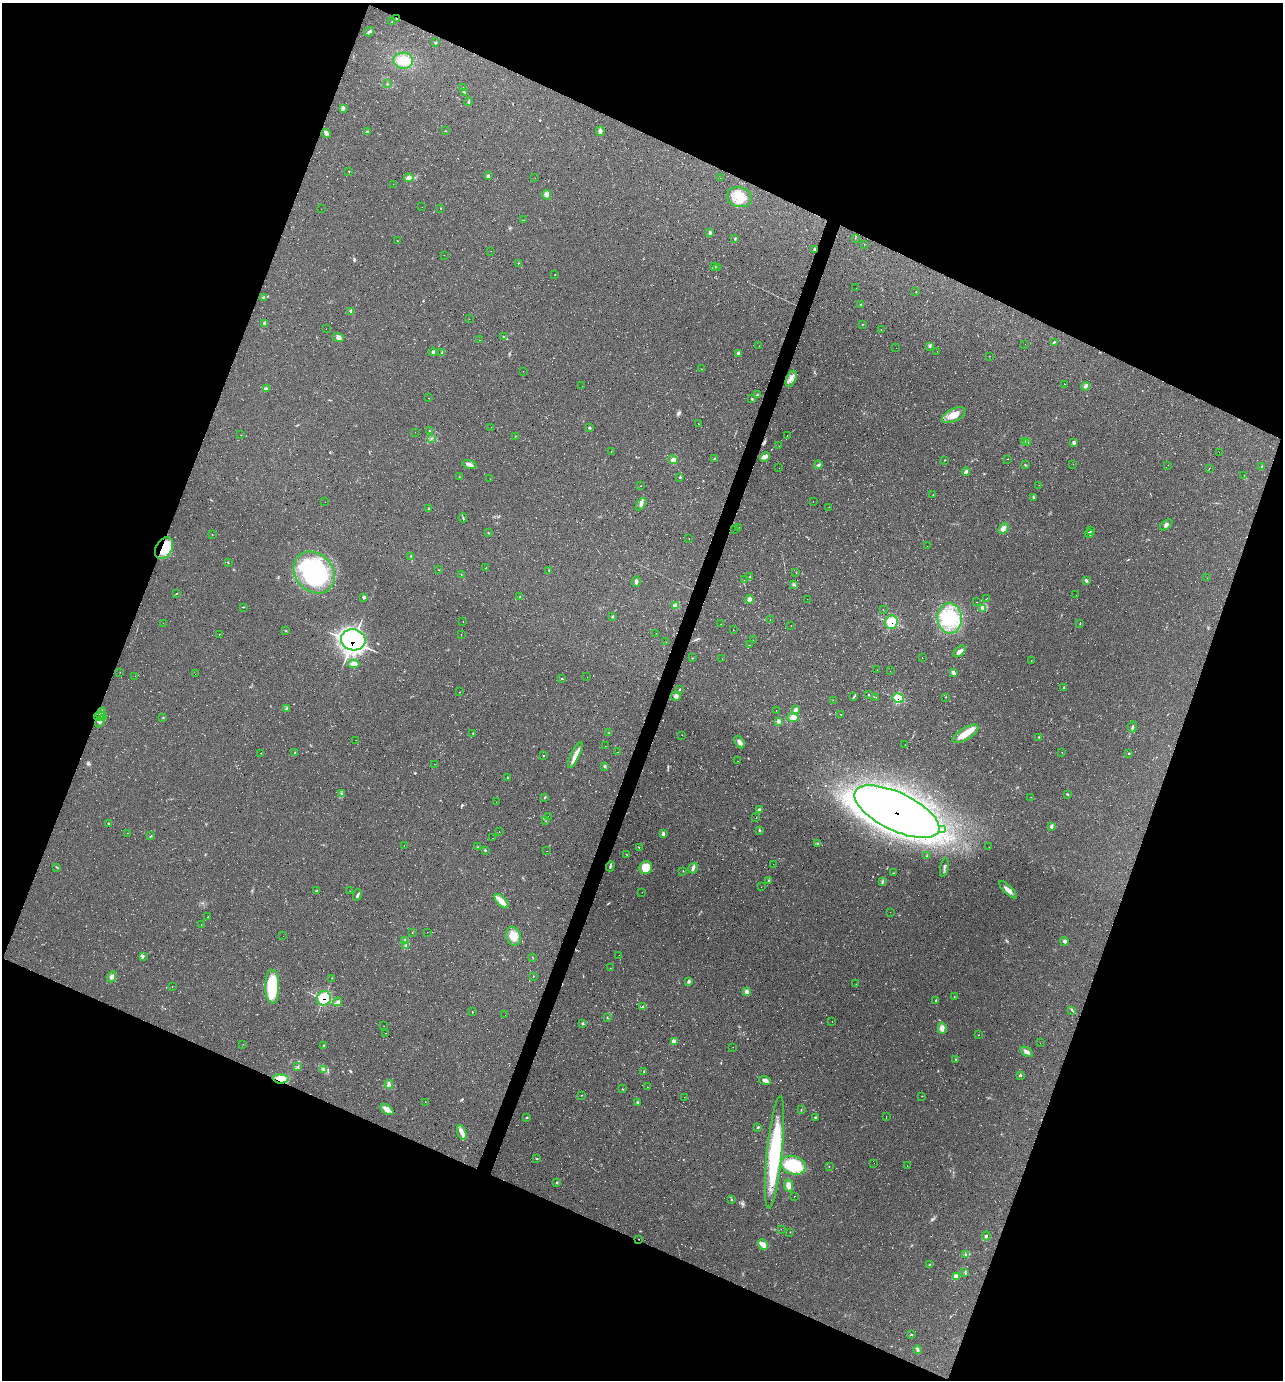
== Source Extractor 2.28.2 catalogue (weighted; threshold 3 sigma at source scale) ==
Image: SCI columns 139-5259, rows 3-5513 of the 5530 x 5520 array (HDU 1 of 3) = the unmasked area's bounding box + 8 px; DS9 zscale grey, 4 x 4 block average (1 PNG px = mean of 4 x 4 image px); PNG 1285 x 1382 px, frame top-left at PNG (2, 3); each listed source drawn as its Kron ellipse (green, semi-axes under 4 px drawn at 4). Shown black and unused: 42% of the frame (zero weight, under 2 of 3 exposures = <1% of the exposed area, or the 3 px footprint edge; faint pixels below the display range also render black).
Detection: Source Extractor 2.28.2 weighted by HDU 2 'WHT'. Background 0.244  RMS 0.014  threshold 0.0622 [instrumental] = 3 sigma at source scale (4.5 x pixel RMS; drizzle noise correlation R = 1.50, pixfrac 1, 0.05/0.05 arcsec/px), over >= 5 px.
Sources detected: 401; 11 too faint to see at this stretch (4 x 4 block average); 2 inside a brighter object's white glare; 8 cosmic-ray / hot-pixel residue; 1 long thin detection or spike segment (spike, bleed or trail) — neither listed nor drawn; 12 coinciding with a brighter row at this scale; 11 inside a brighter listed object's ellipse — not listed separately; the other 356 listed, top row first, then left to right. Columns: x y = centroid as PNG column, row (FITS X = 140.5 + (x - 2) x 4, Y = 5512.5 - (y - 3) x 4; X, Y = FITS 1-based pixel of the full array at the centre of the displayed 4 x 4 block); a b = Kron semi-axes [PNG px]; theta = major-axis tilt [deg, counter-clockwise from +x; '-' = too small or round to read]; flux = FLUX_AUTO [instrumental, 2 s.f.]
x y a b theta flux
397 19 2 2 - 4.3
392 22 2 2 - 3.8
369 32 5 2 - 18
435 42 2 2 - 9.8
403 61 10 8 -3 140
387 84 2 2 - 3.7
463 87 2 2 - 2.1
464 92 2 2 - 4.1
468 102 4 2 - 12
343 108 2 2 - 6.6
445 131 2 2 - 2.7
600 131 5 3 - 20
367 132 2 2 - 16
326 133 4 4 - 18
349 171 2 2 - 4.5
488 176 2 2 - 16
409 178 5 3 - 24
535 178 2 2 - 1.2
720 178 2 2 - 1.6
393 184 2 2 - 1.5
546 195 4 4 - 38
739 197 12 10 -17 160
422 207 2 2 - 1.1
441 208 2 2 - 4.1
321 209 2 2 - 1.3
523 220 2 2 - 2.4
710 232 3 3 - 12
855 238 2 2 - 1.6
735 239 3 2 - 7.5
398 241 2 2 - 2.6
864 244 2 2 - 1.8
814 249 3 2 - 14
491 251 2 2 - 1.9
444 255 2 2 - 1.1
518 263 2 2 - 3.5
715 267 2 2 - 6.7
717 267 2 2 - 3.6
555 275 2 2 - 2.1
856 288 2 2 - 1.5
916 291 2 2 - 1.7
263 297 4 2 - 9.7
861 304 3 2 - 7
351 311 3 2 - 18
469 319 2 2 - 0.88
264 323 2 2 - 21
862 324 2 2 - 2.6
326 329 2 2 - 1.2
881 330 2 2 - 3.3
504 337 4 2 - 10
338 338 6 4 -18 31
479 340 2 2 - 2.9
1054 342 3 2 - 7
1025 344 2 2 - 0.99
759 346 2 2 - 1.1
930 346 3 3 - 11
896 348 2 2 - 1.3
937 351 2 2 - 1.3
433 352 4 2 - 17
442 353 3 2 - 6.5
738 353 3 2 - 13
990 356 2 2 - 1.3
701 369 2 2 - 1.6
523 371 2 2 - 1.4
791 379 8 5 65 44
1065 384 2 2 - 1.2
582 386 2 2 - 1
1086 386 4 3 - 16
266 388 2 2 - 4
757 395 3 2 - 4.2
429 398 2 2 - 2.5
752 399 3 2 - 5.7
954 415 13 6 26 94
698 424 2 2 - 4
491 427 2 2 - 1
590 428 3 2 - 11
429 431 2 2 - 7.3
415 432 2 2 - 0.83
241 435 2 2 - 1.8
787 435 2 2 - 1.2
515 436 2 2 - 2.6
431 438 2 2 - 5.3
1024 441 3 2 - 4.1
1074 442 4 3 - 17
1028 443 2 2 - 6.9
779 446 2 2 - 1.1
611 452 2 2 - 1.6
1219 452 2 2 - 0.74
765 457 5 3 - 23
714 458 2 2 - 6.1
1008 459 2 2 - 2.2
673 460 5 4 - 47
945 460 2 2 - 3.1
1073 464 2 2 - 2.1
470 465 7 3 -16 30
818 465 4 4 - 16
1025 465 2 2 - 2.8
1168 465 2 2 - 1.9
1261 466 2 2 - 3.5
779 468 2 2 - 1.3
1209 469 3 2 - 3
966 471 4 2 - 25
1244 475 2 2 - 1.7
459 477 2 2 - 2.5
680 477 2 2 - 6.9
490 479 2 2 - 1.4
1039 485 2 2 - 1
641 486 2 2 - 3
933 495 2 2 - 2.2
1033 497 3 2 - 8.3
813 501 2 2 - 1.6
325 502 2 2 - 1.3
641 504 7 3 54 24
829 507 2 2 - 1.3
429 509 3 2 - 6.2
463 518 4 2 - 6.9
1166 525 7 3 38 21
738 527 2 2 - 2
735 529 2 2 - 1.7
1003 529 6 4 47 40
1091 530 2 2 - 3.4
488 533 2 2 - 2.6
1089 533 4 3 - 13
212 534 2 2 - 2.6
689 538 2 2 - 1.3
927 546 2 2 - 1.2
164 548 12 8 60 250
411 556 2 2 - 6
228 563 2 2 - 3.4
486 568 2 2 - 2.5
439 570 2 2 - 2.1
549 571 3 2 - 5.3
314 572 23 18 -47 1200
796 573 2 2 - 3.1
461 575 2 2 - 2.1
750 577 3 2 - 6.6
1207 578 2 2 - 1
744 580 2 2 - 2.2
636 581 5 3 - 19
1086 581 4 2 - 19
794 585 3 3 - 11
177 593 2 2 - 3.1
1076 595 2 2 - 1
364 597 3 2 - 16
520 597 2 2 - 2.9
987 598 2 2 - 1.9
749 599 4 4 - 42
807 599 2 2 - 1.1
976 602 2 2 - 1.6
675 605 3 2 - 12
243 607 3 2 - 4.5
982 608 3 3 - 12
883 609 2 2 - 1.6
612 617 2 2 - 10
950 618 15 12 -85 290
770 619 2 2 - 2.2
463 622 2 2 - 1.2
891 622 7 6 - 250
163 623 2 2 - 1.3
721 624 2 2 - 1.4
1080 624 2 2 - 3.7
791 625 2 2 - 1.7
733 629 2 2 - 2.4
286 631 2 2 - 6.4
656 633 2 2 - 1.5
219 634 2 2 - 2
461 634 2 2 - 2.1
353 640 12 10 -11 1400
753 640 2 2 - 1.8
666 642 2 2 - 1.2
749 645 2 2 - 2.7
960 651 7 3 42 36
692 658 2 2 - 3.1
922 658 2 2 - 1.9
722 659 2 2 - 1.1
1031 661 2 2 - 2.7
354 664 5 3 - 38
877 670 2 2 - 2.4
890 671 2 2 - 1.4
120 672 2 2 - 1.3
953 673 4 3 - 25
195 674 2 2 - 0.97
135 676 2 2 - 1.4
587 677 2 2 - 0.92
562 679 2 2 - 4.4
1064 687 2 2 - 12
680 689 2 2 - 3
459 692 2 2 - 2.2
868 695 2 2 - 4.5
676 696 5 3 - 21
854 697 2 2 - 5.2
876 697 2 2 - 1.8
946 697 2 2 - 3
898 698 6 4 -11 140
833 700 2 2 - 0.99
286 709 3 2 - 8
776 710 2 2 - 1.9
796 710 4 3 - 24
101 713 6 2 63 19
841 714 3 2 - 3.6
100 717 6 3 7 34
163 717 2 2 - 6.4
793 717 6 4 0 44
100 721 7 2 63 25
779 721 2 2 - 27
1132 727 5 2 - 11
473 733 2 2 - 3.7
609 733 2 2 - 3.3
966 734 15 6 31 140
682 735 2 2 - 1.5
1039 737 2 2 - 5.6
356 740 2 2 - 0.99
739 742 7 4 -58 34
905 745 2 2 - 1.6
605 746 2 2 - 1.2
618 752 2 2 - 3
1062 752 2 2 - 1.6
261 753 2 2 - 2.2
295 753 3 2 - 5.1
1129 753 2 2 - 7.2
575 755 14 3 64 81
543 756 2 2 - 4.9
737 761 2 2 - 1.6
434 764 2 2 - 1.2
605 766 3 2 - 7.6
507 778 2 2 - 3.1
341 793 3 2 - 5.6
1067 794 3 2 - 5
545 797 3 2 - 7.4
1031 797 2 2 - 2.4
496 802 2 2 - 1.7
759 809 3 2 - 13
897 812 46 19 -26 6000
548 816 2 2 - 0.93
756 817 2 2 - 3
546 821 2 2 - 2
108 823 2 2 - 4.2
1051 826 4 3 - 12
942 829 2 2 - 2.7
760 830 2 2 - 10
499 831 2 2 - 1.4
127 833 2 2 - 1.5
663 834 4 2 - 17
150 836 2 2 - 2.7
493 838 2 2 - 1.4
818 843 3 2 - 9.6
404 845 2 2 - 3.2
478 847 2 2 - 4.5
989 847 2 2 - 1.3
639 848 2 2 - 1.8
485 850 2 2 - 13
546 851 2 2 - 1.6
627 855 2 2 - 2.8
927 856 2 2 - 7
773 864 2 2 - 1
610 866 5 2 - 9.7
57 867 3 2 - 4.8
646 867 6 6 - 130
944 867 9 2 79 17
693 868 5 2 - 23
683 871 2 2 - 3.3
893 873 2 2 - 4.2
768 881 3 2 - 9.2
882 881 3 2 - 8
761 887 2 2 - 2.4
1008 890 12 3 -43 41
316 891 2 2 - 6.4
350 891 2 2 - 2.4
642 892 2 2 - 1.7
357 895 5 2 - 15
502 901 9 4 -48 50
890 912 2 2 - 2.7
208 917 2 2 - 5.6
201 924 2 2 - 1.9
412 932 2 2 - 1.9
427 932 2 2 - 0.93
283 936 2 2 - 1.3
513 936 9 7 -71 100
405 940 3 2 - 10
1065 941 4 3 - 26
406 946 3 2 - 10
619 955 2 2 - 1.2
143 957 3 2 - 4.1
532 957 2 2 - 2.9
610 968 2 2 - 1.1
533 976 2 2 - 2.6
112 977 6 3 63 31
331 978 2 2 - 2.8
688 982 3 3 - 11
856 984 2 2 - 2
172 987 2 2 - 1.8
272 987 17 7 -89 490
747 992 3 3 - 37
954 996 2 2 - 2.8
324 998 7 7 - 350
936 1001 2 2 - 5
337 1002 5 4 - 27
643 1006 3 2 - 9.8
1072 1010 3 2 - 6.6
472 1011 2 2 - 3
505 1015 2 2 - 1.1
607 1018 3 2 - 3.8
832 1022 2 2 - 1.6
582 1023 2 2 - 5.5
384 1026 2 2 - 1.2
942 1028 5 4 - 39
386 1033 2 2 - 2
979 1035 2 2 - 2.1
674 1042 3 2 - 9.2
1040 1043 2 2 - 0.92
243 1044 2 2 - 1.5
323 1046 2 2 - 9.4
733 1047 2 2 - 1.1
1027 1052 7 3 -34 24
955 1059 2 2 - 5.7
298 1067 2 2 - 4.3
324 1069 4 3 - 14
643 1071 3 2 - 5.5
1020 1075 3 3 - 8.8
281 1079 8 4 -4 110
765 1080 6 3 -16 37
389 1084 4 3 - 17
647 1087 2 2 - 4
622 1089 2 2 - 3.6
581 1095 2 2 - 3.2
922 1096 2 2 - 2.5
684 1097 2 2 - 1.9
425 1102 2 2 - 1.8
637 1102 3 2 - 7.9
387 1109 7 3 -35 51
801 1109 2 2 - 3.8
886 1116 2 2 - 1.2
527 1118 4 2 - 6.3
815 1118 3 2 - 7.1
758 1127 2 2 - 4.6
462 1133 8 4 -71 40
775 1152 56 7 84 760
536 1158 2 2 - 3.7
874 1163 2 2 - 1.1
793 1165 13 9 -15 360
829 1166 2 2 - 2.6
907 1166 2 2 - 2
557 1183 3 2 - 6.8
789 1186 6 4 -78 53
794 1196 2 2 - 2.1
732 1199 3 2 - 2.9
781 1229 2 2 - 2
790 1232 2 2 - 2.6
986 1236 4 2 - 9.6
639 1239 2 2 - 7.1
763 1245 6 4 -62 53
966 1255 3 2 - 7.3
929 1265 2 2 - 4.5
965 1272 2 2 - 5.5
956 1276 3 3 - 16
911 1334 3 2 - 5.1
917 1350 4 2 - 22
Overlapping masked pixels (flux is a lower limit): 10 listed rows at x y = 397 19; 814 249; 164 548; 891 622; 353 640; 898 698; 897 812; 324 998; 281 1079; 639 1239
Diffuse or blended objects may show on this block-average render without a row.